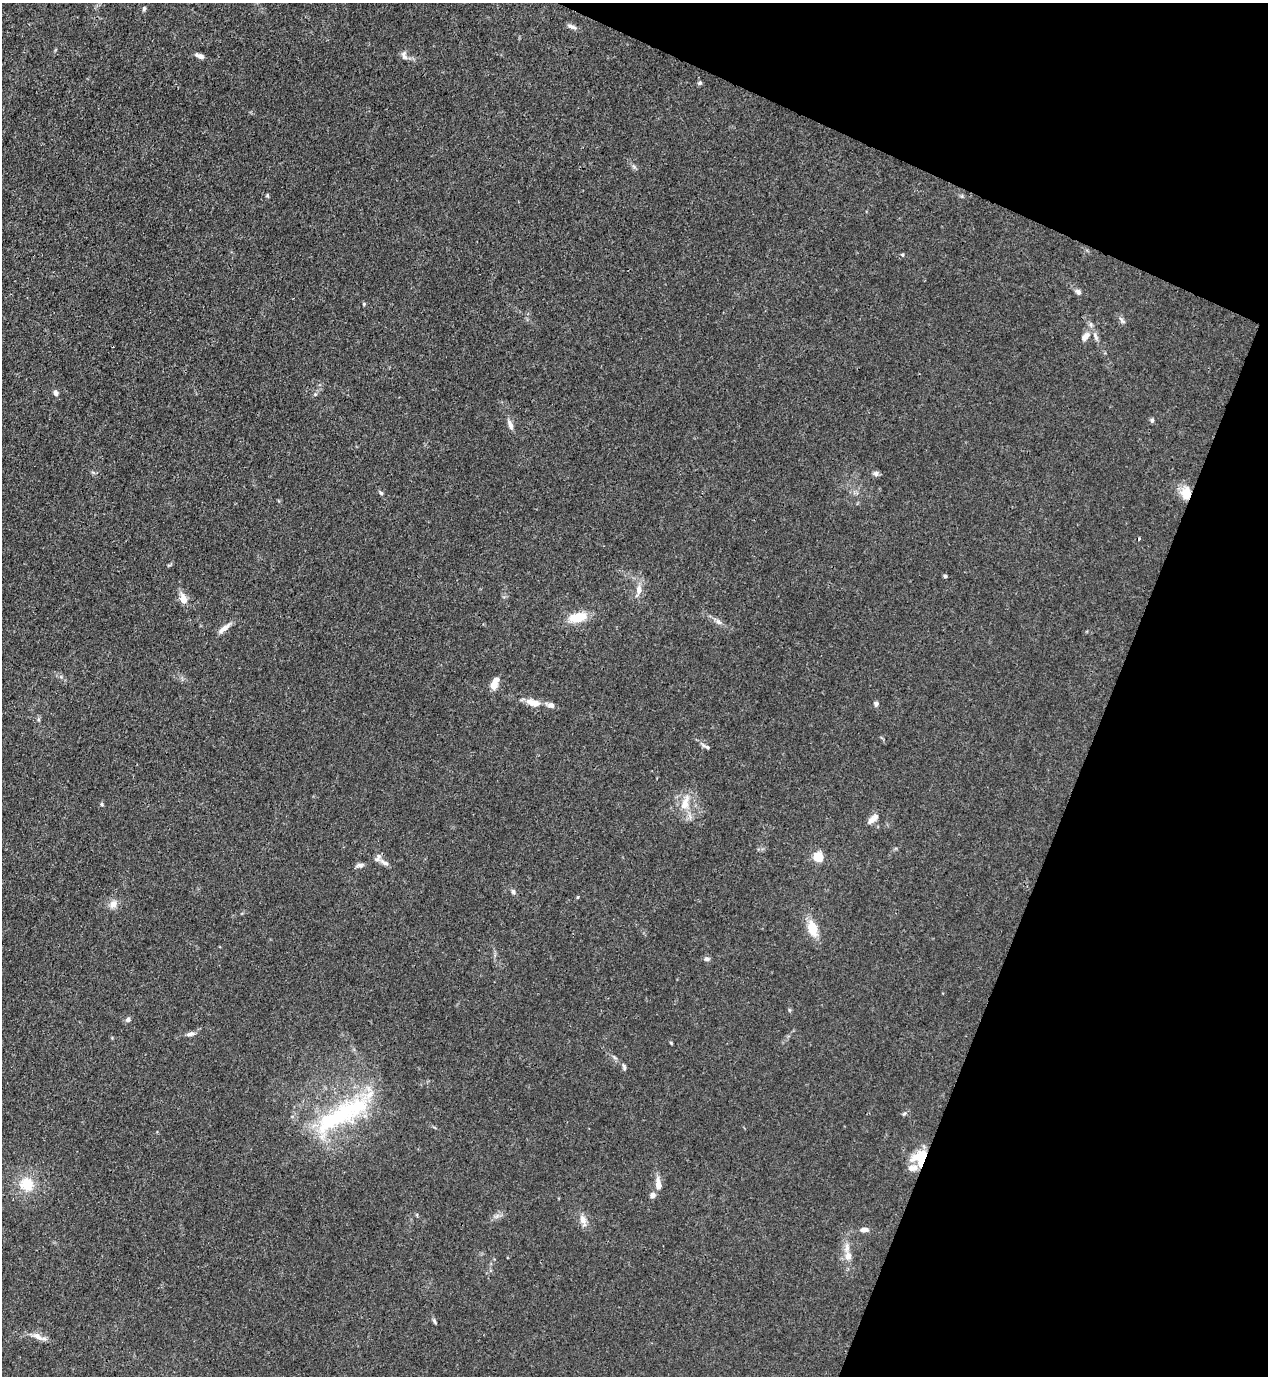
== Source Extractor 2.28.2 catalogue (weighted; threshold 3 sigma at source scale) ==
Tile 8 of 4 x 4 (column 4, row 2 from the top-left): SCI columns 4151-5416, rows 2791-4164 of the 5638 x 5578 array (HDU 1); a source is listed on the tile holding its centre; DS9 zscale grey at full resolution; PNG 1270 x 1378 px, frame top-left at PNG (2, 3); no overlay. Shown black and unused: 20% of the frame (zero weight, under 3 of 4 exposures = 7% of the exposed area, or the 3 px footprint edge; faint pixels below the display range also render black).
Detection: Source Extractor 2.28.2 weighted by HDU 2 'WHT'; one run over the whole footprint, this tile lists its part. Background 0.0148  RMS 0.0025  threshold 0.0113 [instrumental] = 3 sigma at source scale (4.5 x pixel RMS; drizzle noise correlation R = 1.50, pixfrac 1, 0.05/0.05 arcsec/px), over >= 5 px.
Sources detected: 64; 2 inside a brighter object's white glare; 1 cosmic-ray / hot-pixel residue — not listed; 6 inside a brighter listed object's ellipse — not listed separately; the other 55 listed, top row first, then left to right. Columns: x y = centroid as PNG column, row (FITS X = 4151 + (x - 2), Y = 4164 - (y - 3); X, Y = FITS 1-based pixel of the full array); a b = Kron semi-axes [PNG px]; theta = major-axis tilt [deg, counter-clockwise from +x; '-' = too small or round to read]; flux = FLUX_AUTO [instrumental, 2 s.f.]
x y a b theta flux
144 8 6 5 - 0.47
572 26 14 5 -20 0.96
200 56 10 5 -21 1.3
404 57 9 6 -18 1
700 83 6 4 42 0.44
634 167 7 4 -55 0.53
267 195 6 4 -72 0.28
902 255 5 4 - 0.3
1078 292 7 6 - 0.87
364 304 5 4 - 0.28
1122 320 13 4 -48 0.69
1085 336 13 8 47 1.9
1095 336 13 5 -75 1.1
56 393 7 6 - 0.94
1152 420 6 5 - 0.5
510 425 13 6 -67 1.3
876 473 8 7 - 0.7
381 493 7 5 -45 0.46
1186 493 18 12 90 4
945 576 5 5 - 0.37
639 590 16 8 75 2.2
183 599 13 7 -71 2.7
578 617 21 11 11 5.8
719 622 11 6 -32 1.1
224 628 18 6 37 1.9
494 685 9 8 - 2
533 702 21 9 -14 2.9
876 704 6 6 - 0.7
707 747 7 5 -23 0.54
685 803 24 11 73 4.4
102 804 5 4 - 0.34
871 820 12 8 41 1.5
818 857 5 5 - 21
384 862 15 6 -31 1.3
360 865 11 6 7 0.87
513 892 6 5 - 0.58
113 904 11 9 67 1.8
812 928 20 11 -71 4.8
707 959 8 6 3 0.7
128 1020 7 6 - 0.73
190 1034 11 6 10 0.98
671 1043 5 4 - 0.25
624 1067 9 5 -73 0.58
904 1114 7 4 37 0.4
336 1117 96 25 34 32
920 1157 19 11 21 7.9
26 1184 16 15 - 6.7
658 1184 16 7 -85 2.2
653 1195 7 7 - 1
417 1215 6 3 -72 0.28
583 1220 16 8 -68 2
864 1230 10 6 7 1.3
847 1248 17 7 83 2.1
434 1321 8 4 -65 0.46
37 1336 16 8 -33 1.9
Overlapping masked pixels (flux is a lower limit): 2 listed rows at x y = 1186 493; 920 1157